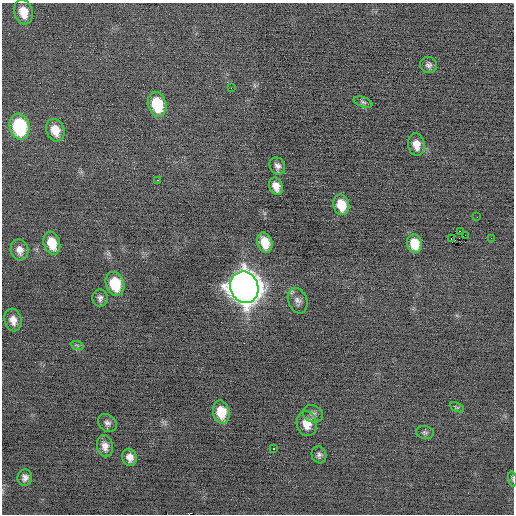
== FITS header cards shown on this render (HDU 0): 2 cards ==
NAXIS1  =                  512 / Axis length
NAXIS2  =                  512 / Axis length

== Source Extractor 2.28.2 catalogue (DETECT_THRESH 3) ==
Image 512 x 512 px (HDU 0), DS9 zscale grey, 1 PNG px = 1 image px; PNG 516 x 516 px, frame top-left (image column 1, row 512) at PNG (2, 3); each listed source drawn as its Kron ellipse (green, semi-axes under 4 px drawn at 4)
Background -0.147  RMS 0.69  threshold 2.07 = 3 sigma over >= 5 px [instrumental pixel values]
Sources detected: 39; all 39 listed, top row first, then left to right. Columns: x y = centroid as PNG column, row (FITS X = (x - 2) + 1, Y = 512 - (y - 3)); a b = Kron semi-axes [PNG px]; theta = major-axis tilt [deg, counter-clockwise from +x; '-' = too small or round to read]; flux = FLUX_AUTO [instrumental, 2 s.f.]
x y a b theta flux
24 12 12 9 -74 640
429 65 8 8 - 170
231 88 2 2 - 180
363 102 10 5 -18 100
157 104 12 9 -75 1800
19 127 13 10 -77 3500
55 130 12 9 -69 640
416 145 11 8 -81 440
277 166 9 7 -61 210
158 180 2 2 - 130
276 186 9 6 -66 410
341 205 10 8 -76 840
477 217 2 2 - 25
460 231 2 2 - 900
465 235 2 2 - 240
451 238 3 2 - 500
491 238 2 2 - 39
52 243 12 8 -72 900
265 243 10 7 -70 820
414 244 9 7 -76 770
19 250 10 8 -76 340
115 284 12 9 -73 1600
244 287 16 14 -71 83000
100 298 9 7 -86 180
298 301 13 9 -69 250
13 320 11 8 -75 360
77 345 7 4 -19 67
457 407 7 4 -26 61
221 412 12 8 -79 980
313 414 10 8 -25 180
107 423 10 8 -41 180
307 424 12 10 -79 660
425 432 9 6 -8 110
105 446 11 8 -79 320
273 449 3 2 - 410
319 455 8 7 - 150
130 457 9 7 -75 330
25 478 8 7 - 210
512 479 8 3 -81 62
At the frame edge (FLAGS 8, measured only in part): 1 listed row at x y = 512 479